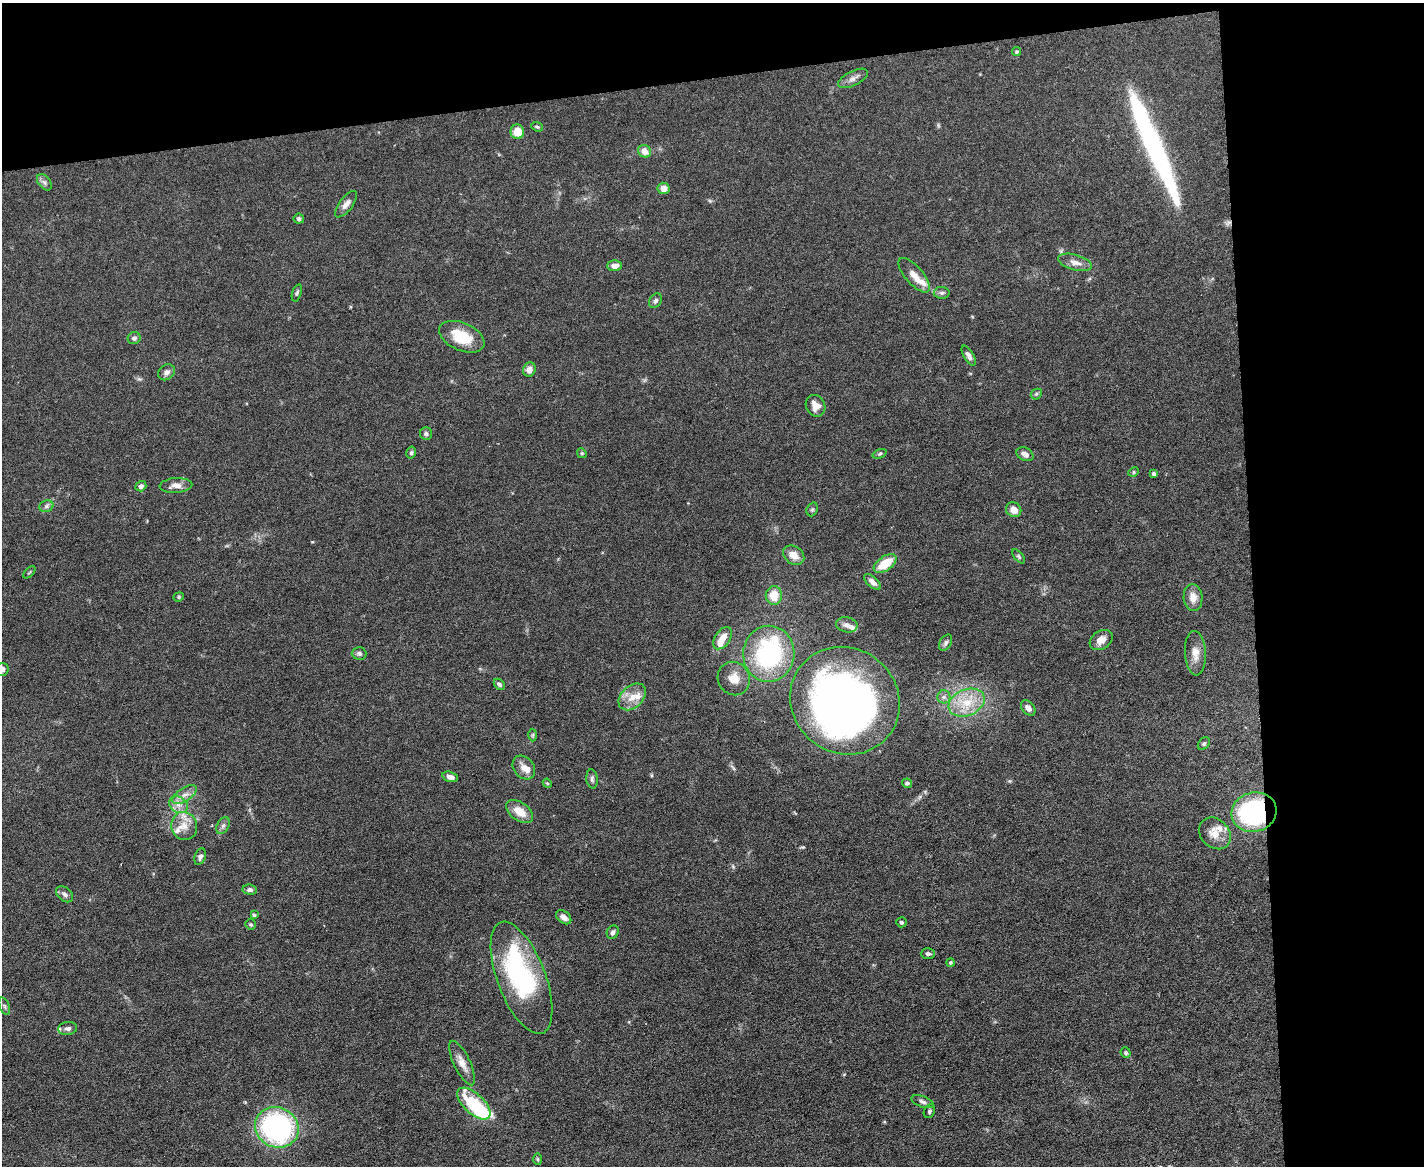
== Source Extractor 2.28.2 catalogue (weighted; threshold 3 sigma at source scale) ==
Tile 3 of 3 x 4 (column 3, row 1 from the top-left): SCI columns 2975-4396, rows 3493-4656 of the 4635 x 4656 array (HDU 1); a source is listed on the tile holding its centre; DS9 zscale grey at full resolution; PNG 1426 x 1168 px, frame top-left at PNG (2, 3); each listed source drawn as its Kron ellipse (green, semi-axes under 4 px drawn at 4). Shown black and unused: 19% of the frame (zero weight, under 5 of 9 exposures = <1% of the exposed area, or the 3 px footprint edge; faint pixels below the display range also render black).
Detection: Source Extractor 2.28.2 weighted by HDU 2 'WHT'; one run over the whole footprint, this tile lists its part. Background 0.0889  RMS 0.0045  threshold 0.0184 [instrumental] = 3 sigma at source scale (4.09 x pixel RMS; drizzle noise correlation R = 1.36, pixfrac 0.8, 0.05/0.05 arcsec/px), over >= 5 px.
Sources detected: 103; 3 inside a brighter object's white glare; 1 long thin detection or spike segment (spike, bleed or trail) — neither listed nor drawn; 8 inside a brighter listed object's ellipse — not listed separately; the other 91 listed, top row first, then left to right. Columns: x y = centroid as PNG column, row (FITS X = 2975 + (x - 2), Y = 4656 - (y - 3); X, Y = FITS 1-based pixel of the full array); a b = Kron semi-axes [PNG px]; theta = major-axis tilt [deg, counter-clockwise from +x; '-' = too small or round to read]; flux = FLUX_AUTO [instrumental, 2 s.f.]
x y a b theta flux
1017 52 4 4 - 0.66
853 78 16 7 26 2.3
537 127 6 4 -21 0.64
517 132 7 6 - 6.3
644 151 7 6 - 3.9
44 182 9 5 -50 1.2
664 188 6 5 - 3.4
346 204 16 6 52 2.4
299 219 5 5 - 0.82
1075 262 17 7 -16 3.1
615 266 7 5 1 2.6
914 275 21 9 -49 4.4
297 293 9 4 71 0.79
942 293 8 6 1 1
655 301 8 6 57 1.2
462 337 24 13 -24 12
134 338 6 6 - 1.2
969 356 11 5 -59 1.8
529 369 7 6 - 2.5
167 372 9 7 38 1.7
1036 394 6 5 - 0.61
815 406 11 9 -64 3.9
426 434 6 6 - 0.87
411 453 6 4 76 0.62
582 453 5 4 - 0.51
880 454 7 4 21 0.64
1025 454 9 6 -28 2.2
1134 472 5 4 - 0.59
1154 474 4 4 - 1
176 485 16 7 3 3
141 486 5 5 - 1.2
46 506 7 5 22 1
812 509 7 5 68 0.81
1014 510 8 7 - 3.5
794 555 11 8 -36 4.2
1019 556 8 4 -49 0.71
885 564 13 7 35 10
29 572 7 3 45 0.44
872 582 10 5 -42 2.2
774 595 9 8 - 7.2
179 597 5 4 - 0.57
1193 597 13 9 -85 4.2
847 625 11 7 -10 2.1
723 638 12 7 56 4.5
1101 640 12 9 32 3.7
946 643 9 5 59 1.1
359 653 7 6 - 1
1195 653 22 10 -87 4.6
769 654 28 25 86 52
2 669 7 6 - 1.5
734 679 17 15 -57 5.4
499 684 6 4 -44 1
632 697 16 11 44 5.2
944 697 6 6 - 1.3
845 701 56 52 -39 300
967 703 19 13 23 10
1028 708 9 6 -49 2.3
533 735 6 4 88 0.63
1204 744 7 5 49 0.72
524 768 13 10 -51 3.5
450 777 8 5 -16 1.8
592 779 9 5 -83 1
547 783 5 3 - 0.46
907 783 5 4 - 0.88
185 795 14 6 33 2.8
179 805 10 8 -32 2.8
520 812 15 9 -36 6
1254 812 23 19 14 63
184 826 14 13 - 5.2
223 826 9 6 63 1.2
1215 833 17 14 -45 5.7
200 857 8 5 70 1.2
250 890 7 5 -6 1.1
65 894 10 6 -42 1.5
254 915 4 3 - 1
564 917 8 6 -40 2.2
901 922 5 5 - 0.88
251 924 5 5 - 0.63
613 932 7 5 63 1.3
928 954 7 5 3 1.1
950 962 4 4 - 0.6
521 978 59 24 -69 61
4 1006 9 5 -67 0.96
68 1028 9 6 7 1.7
1126 1053 5 4 - 0.82
462 1063 24 8 -64 4
923 1102 11 5 -20 1.4
474 1104 20 10 -43 24
929 1111 7 5 65 0.81
277 1127 22 20 -24 95
538 1159 6 4 -88 0.54
Overlapping masked pixels (flux is a lower limit): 1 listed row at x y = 1254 812
Isophote crosses this tile's border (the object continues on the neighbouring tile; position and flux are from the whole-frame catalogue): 1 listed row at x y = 2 669